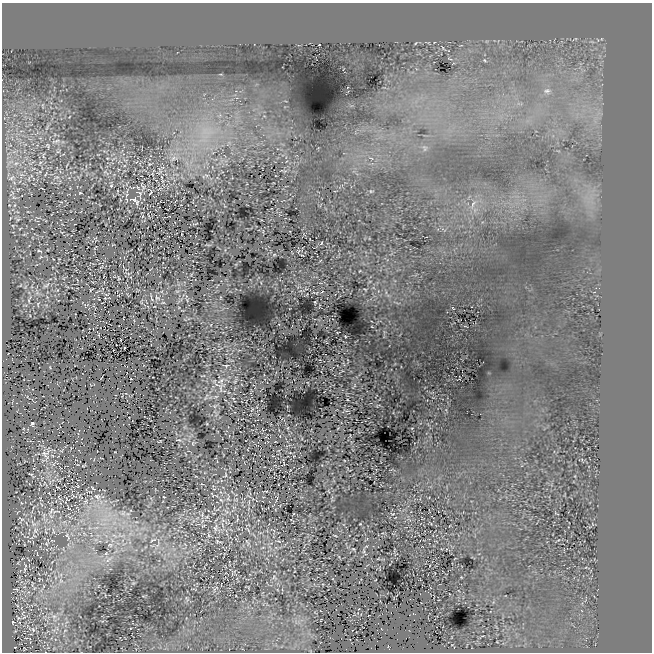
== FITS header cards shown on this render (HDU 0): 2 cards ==
NAXIS1  =                  650
NAXIS2  =                  650

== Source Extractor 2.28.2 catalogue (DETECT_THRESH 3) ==
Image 650 x 650 px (HDU 0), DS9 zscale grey, 1 PNG px = 1 image px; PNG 654 x 654 px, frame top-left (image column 1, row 650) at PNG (2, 3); no overlay
Background 250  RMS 12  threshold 34.9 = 3 sigma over >= 5 px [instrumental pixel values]
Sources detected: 255; all 255 listed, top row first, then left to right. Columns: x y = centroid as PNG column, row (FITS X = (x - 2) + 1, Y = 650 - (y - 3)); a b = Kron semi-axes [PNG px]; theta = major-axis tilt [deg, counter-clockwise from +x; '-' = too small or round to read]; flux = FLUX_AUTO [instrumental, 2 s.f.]
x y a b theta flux
415 43 4 2 - 650
319 45 2 2 - 440
443 48 9 3 -47 1200
449 59 7 2 -21 700
484 60 6 4 -37 1200
547 91 13 9 -2 6600
43 106 9 3 -85 1100
47 127 11 4 64 2200
56 141 14 6 15 3400
10 145 7 6 - 2400
48 146 9 6 -60 2300
425 148 10 7 -75 3100
15 151 13 6 22 5600
24 151 6 4 71 1200
58 151 8 4 32 1300
43 155 14 7 -85 4100
107 158 3 2 - 540
174 158 14 6 22 4400
125 160 6 4 -18 1100
9 163 20 8 50 8500
16 163 10 7 27 5500
31 163 14 4 31 3500
40 163 9 5 46 2600
149 164 3 3 - 690
67 165 6 2 58 740
33 169 8 5 14 2100
160 171 12 7 86 2800
39 172 13 5 18 3300
106 172 11 4 -39 1600
46 174 10 4 60 1900
152 174 4 3 - 540
21 175 12 10 79 7900
206 175 6 4 -18 1100
56 177 11 6 24 3600
11 178 15 10 15 8500
29 179 11 6 81 4000
111 185 8 4 87 1200
142 186 8 4 -72 1700
18 189 8 7 - 2800
371 191 6 4 2 840
150 192 9 4 -76 840
12 193 13 8 76 5100
80 193 3 2 - 640
139 194 9 6 -67 2200
126 195 6 4 70 1100
14 197 11 6 -13 2900
134 200 11 5 -2 2300
61 202 4 2 - 490
137 203 7 5 88 1300
473 204 13 6 65 4400
9 205 6 5 - 1400
15 205 6 4 87 1400
28 212 4 3 - 560
143 216 6 3 69 820
10 218 4 2 - 660
37 218 13 6 18 1800
17 219 10 8 -37 3300
196 224 4 2 - 430
13 226 5 5 - 1200
62 232 7 3 -25 1000
24 234 6 3 1 940
95 238 5 4 - 770
321 243 5 3 - 690
113 244 3 2 - 430
39 251 5 3 - 1100
298 251 6 5 - 780
274 255 5 3 - 730
302 255 3 2 - 650
40 257 6 4 23 950
53 259 3 2 - 410
59 259 3 2 - 560
101 267 9 4 47 1300
360 271 3 2 - 580
128 273 6 4 -20 1400
119 278 5 3 - 840
370 281 5 3 - 640
20 285 6 3 45 770
46 285 14 6 35 4400
25 287 5 4 - 870
91 289 5 2 - 630
365 289 4 2 - 640
57 290 5 4 - 880
98 291 6 2 21 800
177 291 6 3 -17 800
314 292 6 3 -26 670
322 292 3 2 - 420
386 292 6 3 74 950
106 294 6 3 -1 710
388 295 7 4 -19 1300
105 298 3 2 - 640
152 298 10 3 -76 1300
157 298 11 8 -44 3100
29 299 16 5 69 3300
187 300 5 3 - 750
315 302 3 3 - 710
163 303 6 3 8 800
38 304 6 4 83 970
453 308 4 3 - 650
372 327 3 2 - 420
99 335 5 3 - 510
345 336 3 2 - 630
121 340 3 2 - 370
124 348 3 2 - 490
348 360 4 2 - 450
226 366 6 3 -5 760
50 367 4 2 - 490
203 376 4 2 - 480
131 379 3 2 - 430
221 381 13 6 37 4000
354 386 10 3 58 1100
221 387 20 9 71 6800
206 397 10 3 58 1300
233 398 5 3 - 500
215 406 8 4 22 1200
377 406 4 2 - 610
252 409 3 2 - 570
346 410 7 3 -5 890
32 424 4 3 - 1300
207 424 3 2 - 570
288 428 3 2 - 510
412 428 3 2 - 440
179 440 8 4 -3 1100
193 443 6 5 - 1100
46 454 28 16 66 12000
294 456 4 3 - 450
54 463 15 7 31 4400
83 465 4 2 - 780
31 475 7 2 -40 1200
225 475 9 6 61 2200
58 480 7 4 -2 900
45 484 13 4 -54 2300
202 484 5 3 - 560
78 486 5 4 - 1000
213 486 5 5 - 1100
57 487 5 2 - 880
93 488 7 4 -42 1200
266 491 5 2 - 820
220 492 6 4 -69 1200
49 493 3 2 - 500
212 495 4 2 - 670
74 496 11 7 -14 2100
80 496 10 6 -64 2500
217 496 5 3 - 780
97 497 16 12 -41 11000
164 497 3 2 - 620
60 498 15 5 -48 2100
67 498 12 5 -48 1900
228 498 14 6 -89 4300
40 499 8 4 -76 1400
277 499 8 2 72 890
221 500 9 5 -43 2600
236 500 8 5 -4 2100
85 501 11 7 70 5300
249 502 10 4 -89 2300
21 503 5 3 - 640
60 503 6 4 -71 1100
68 508 10 4 -61 2000
51 511 15 6 60 5600
55 511 16 6 5 4300
226 512 18 12 11 10000
123 513 14 10 -15 8600
556 513 5 2 - 490
393 514 7 4 8 900
108 515 35 15 2 38000
202 515 14 5 -90 2600
44 516 18 7 86 6900
51 516 10 8 -28 5000
70 517 6 6 - 2000
207 517 8 6 34 2400
237 518 14 4 85 2400
21 520 12 9 -84 4100
292 520 5 2 - 430
225 521 20 5 -31 5100
64 522 13 8 -44 6500
136 522 8 4 -7 1800
35 523 19 11 12 11000
431 523 8 2 -36 620
103 524 24 6 -5 15000
360 524 3 2 - 480
203 526 6 4 29 1000
96 528 14 5 6 5800
143 528 12 6 11 5000
218 529 29 14 -18 16000
35 530 12 9 76 5200
248 530 11 4 -50 2200
46 531 16 7 -86 5600
53 531 13 7 -83 4600
84 534 11 6 -46 4700
121 535 21 10 -12 18000
209 535 12 6 -80 2700
33 536 18 8 38 5300
67 536 18 7 -67 9400
106 536 14 6 -36 8100
335 536 4 2 - 680
96 539 12 9 -62 6100
236 539 5 3 - 680
52 540 8 4 -1 1400
153 540 13 6 22 5000
558 540 5 3 - 620
278 541 8 4 -11 1200
218 542 15 7 -8 4700
248 543 15 6 -63 3300
24 544 3 2 - 560
46 544 8 6 79 2600
157 544 26 8 69 10000
185 544 7 4 -45 1500
110 545 11 9 -3 6800
263 548 7 3 10 1300
276 548 6 4 -19 1300
63 549 9 4 -71 1900
174 549 8 5 -34 2400
353 549 4 3 - 720
364 551 7 2 -72 1000
187 552 7 4 -18 1600
106 553 8 6 43 2000
37 554 5 2 - 540
109 559 18 13 29 14000
378 559 5 3 - 630
52 562 6 3 46 800
18 563 7 4 57 1000
24 570 15 5 89 4400
233 572 12 5 56 1600
49 575 7 4 -19 2100
60 575 11 8 36 6500
274 577 10 8 -46 3000
461 577 3 2 - 540
40 579 9 7 5 2400
27 581 10 4 -7 1900
61 581 15 12 6 13000
133 583 7 4 26 1100
32 584 12 7 -90 3500
98 586 5 3 - 740
248 587 3 2 - 480
16 589 11 6 -14 3200
215 589 12 9 59 2700
41 590 12 5 46 3700
28 592 8 6 45 3100
105 595 4 2 - 580
144 596 4 2 - 590
187 599 10 6 -76 2200
35 604 6 3 -19 870
17 605 9 4 -41 1400
23 612 8 4 61 1600
54 616 24 17 -55 23000
24 617 12 7 25 3300
18 618 10 6 -52 1700
13 622 6 4 -82 1100
28 627 12 4 -48 2200
33 630 7 5 -64 2300
15 631 5 3 - 840
483 636 6 2 5 800
26 638 6 3 -11 940
497 642 3 2 - 440
15 647 3 2 - 520
25 649 3 2 - 670